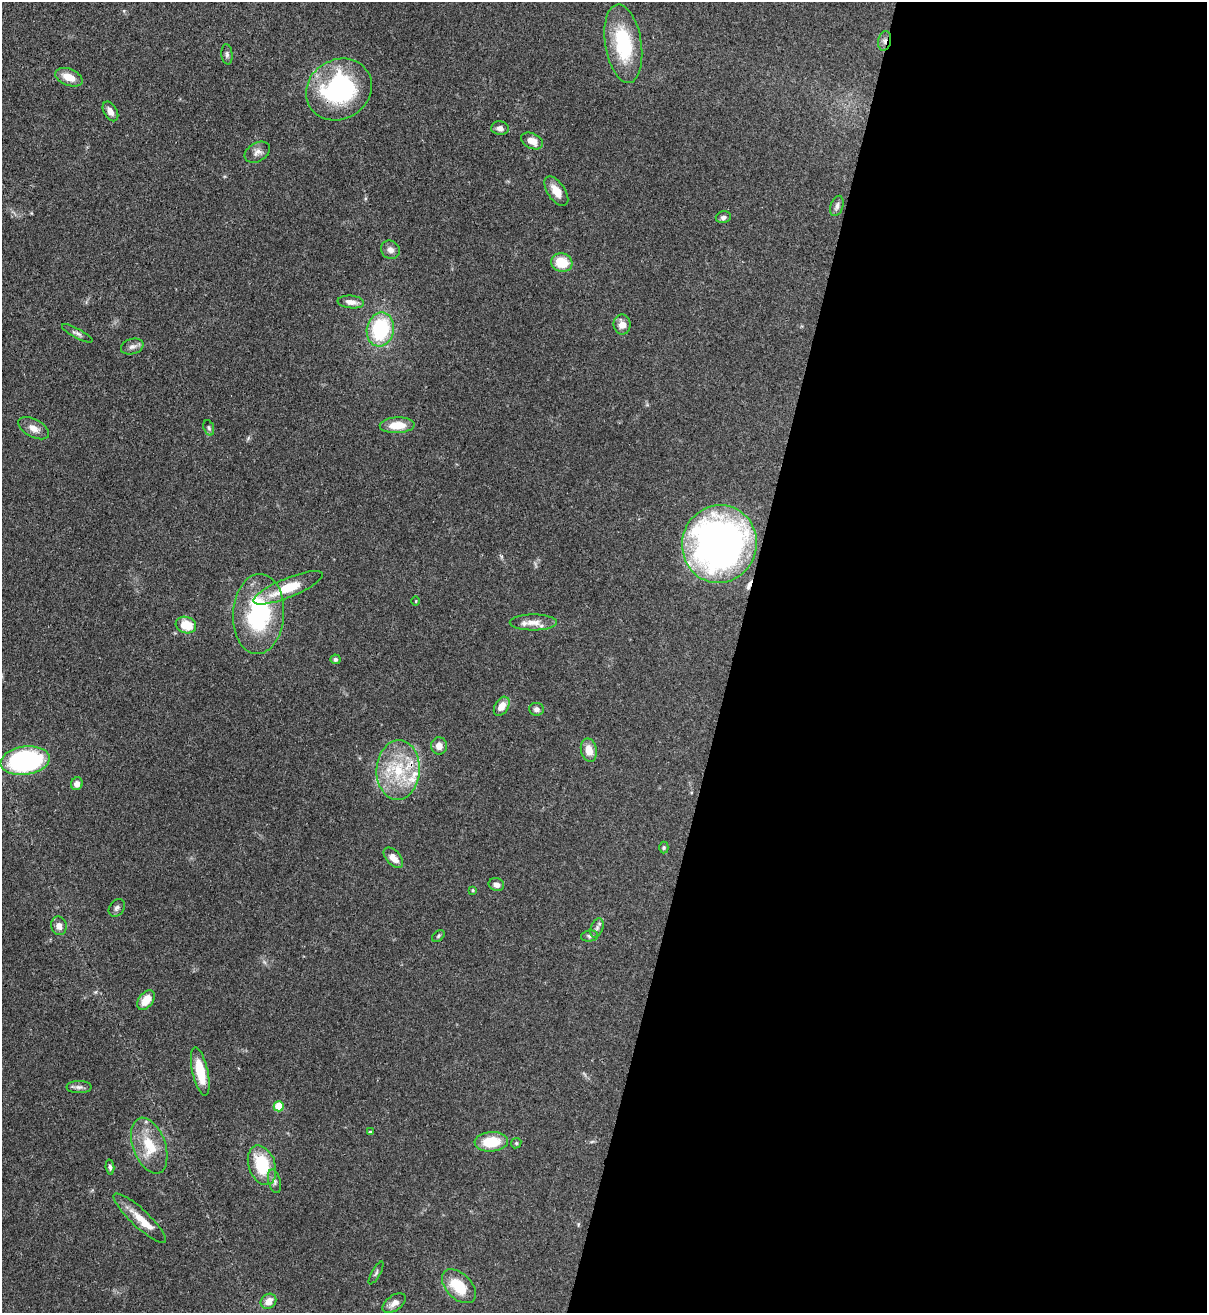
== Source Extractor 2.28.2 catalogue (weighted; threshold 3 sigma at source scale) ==
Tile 12 of 4 x 4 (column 4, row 3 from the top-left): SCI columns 3833-5037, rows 1342-2652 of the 5383 x 5308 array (HDU 1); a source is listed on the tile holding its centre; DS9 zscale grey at full resolution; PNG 1209 x 1315 px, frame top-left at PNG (2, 2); each listed source drawn as its Kron ellipse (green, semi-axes under 4 px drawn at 4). Shown black and unused: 39% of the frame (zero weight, under 3 of 4 exposures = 7% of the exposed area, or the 3 px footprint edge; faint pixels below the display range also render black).
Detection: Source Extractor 2.28.2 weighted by HDU 2 'WHT'; one run over the whole footprint, this tile lists its part. Background 0.0825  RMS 0.0039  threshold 0.0176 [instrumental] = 3 sigma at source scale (4.5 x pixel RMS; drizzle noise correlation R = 1.50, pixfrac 1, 0.05/0.05 arcsec/px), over >= 5 px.
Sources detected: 66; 1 cosmic-ray / hot-pixel residue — neither listed nor drawn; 4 inside a brighter listed object's ellipse — not listed separately; the other 61 listed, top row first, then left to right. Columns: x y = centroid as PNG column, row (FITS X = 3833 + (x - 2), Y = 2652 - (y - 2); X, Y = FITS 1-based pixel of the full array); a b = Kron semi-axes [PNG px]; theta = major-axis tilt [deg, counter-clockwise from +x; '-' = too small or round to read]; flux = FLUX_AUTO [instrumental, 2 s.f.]
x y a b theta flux
884 41 10 6 79 1.5
623 44 39 18 -81 26
227 54 10 5 -84 1
69 77 14 8 -21 5.5
339 89 34 29 31 53
110 111 11 6 -59 2.3
500 128 9 7 -7 1.6
532 141 11 7 -26 3.7
257 152 14 9 30 2.3
556 191 17 8 -56 4.7
837 206 10 6 71 1.4
723 217 8 6 14 1.2
390 250 10 8 -40 2
562 262 11 9 -10 9.9
351 302 13 6 -6 2.6
622 324 10 8 -82 3
380 329 17 13 78 30
77 333 17 5 -28 1.4
132 347 11 7 18 1.8
397 425 17 8 2 7.5
34 428 17 9 -28 3.2
209 428 8 5 -71 0.71
719 544 39 37 74 190
288 588 37 9 22 12
416 601 4 3 - 0.29
259 614 40 25 86 41
533 622 23 8 0 3.8
186 625 10 8 -18 9
335 659 5 5 - 0.85
502 706 10 6 59 4.1
536 709 7 6 - 1.3
439 746 8 8 - 2.6
589 750 12 8 -78 4.4
25 761 24 14 8 66
398 770 30 21 87 20
77 784 6 6 - 1.9
664 848 6 4 89 0.56
393 858 12 7 -48 3.7
496 885 8 6 -20 2.1
473 890 4 3 - 0.48
117 908 9 7 55 1.3
59 926 9 7 -77 2.3
597 928 10 6 70 1.2
438 936 7 4 38 0.66
590 936 8 5 9 0.96
146 1000 11 7 51 5.6
200 1072 25 7 -78 11
79 1087 13 6 0 1.5
279 1106 5 5 - 12
370 1132 3 3 - 0.48
491 1142 16 10 4 12
516 1143 5 5 - 0.55
149 1146 29 16 -70 12
262 1165 20 13 -71 17
110 1167 7 4 -83 0.88
274 1181 12 6 -75 1.4
140 1218 35 9 -43 6.2
376 1273 13 4 60 0.79
459 1286 20 12 -45 13
268 1301 8 7 - 3.3
394 1303 13 7 35 2.5
Overlapping masked pixels (flux is a lower limit): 3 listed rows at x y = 884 41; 339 89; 398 770